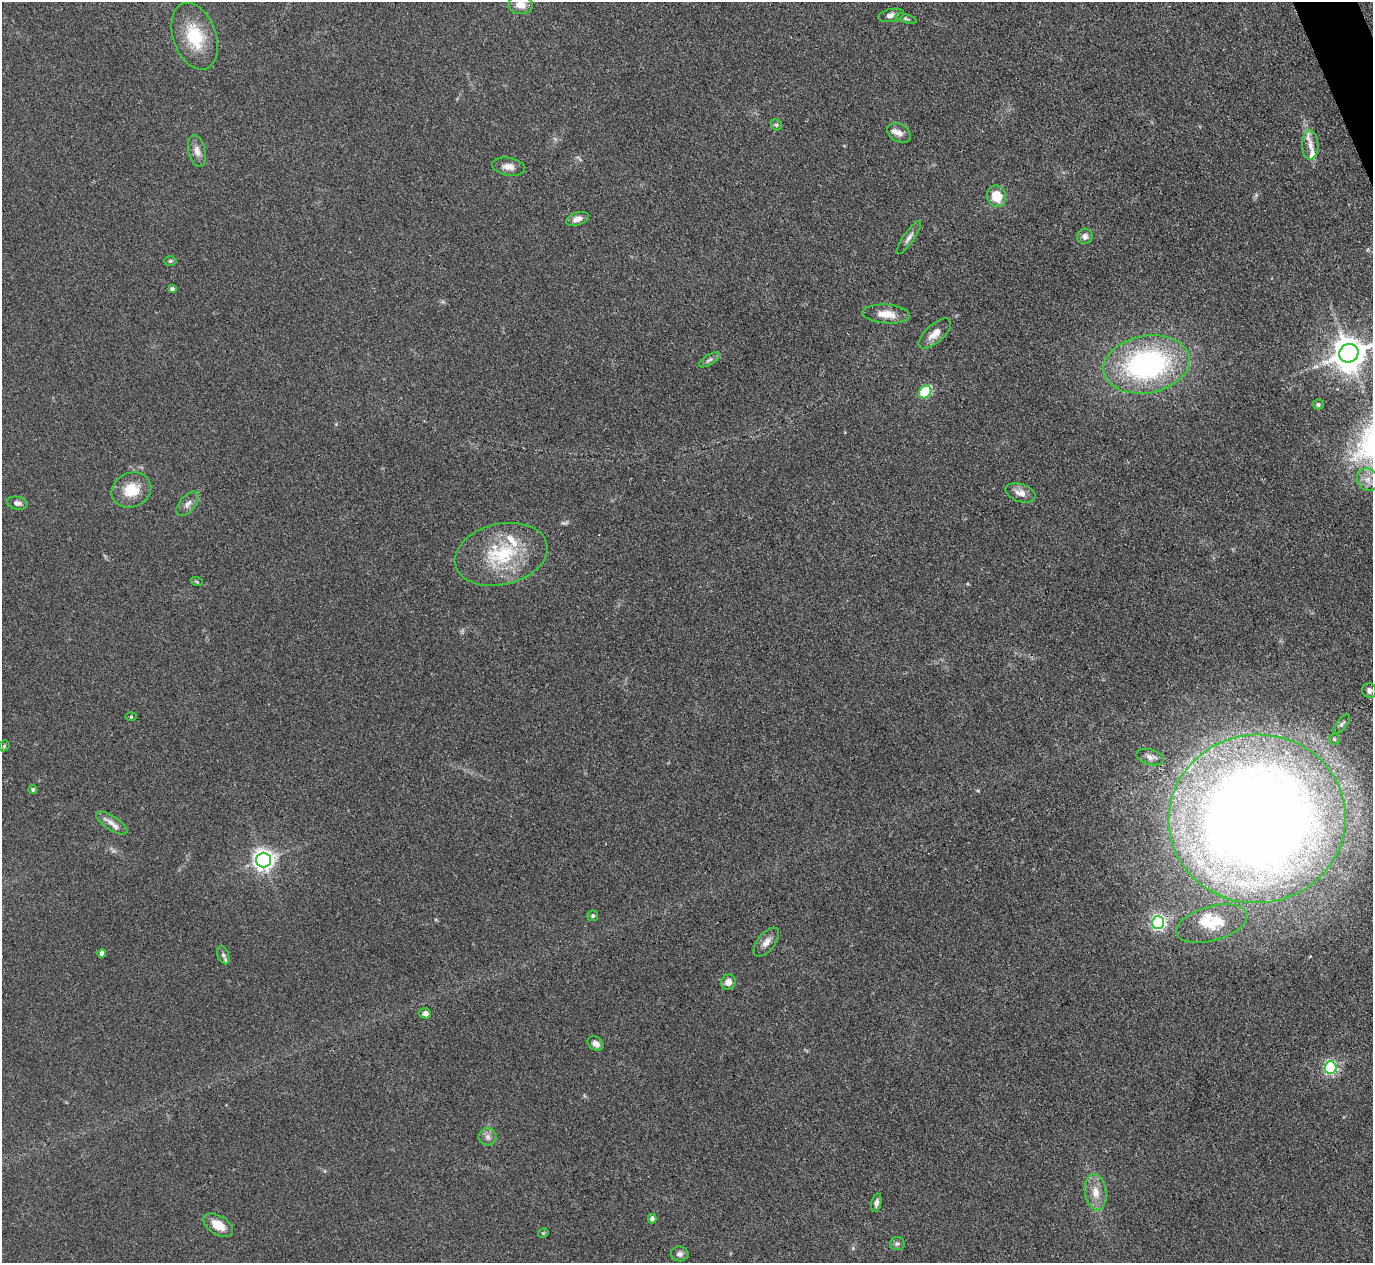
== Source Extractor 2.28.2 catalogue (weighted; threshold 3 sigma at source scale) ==
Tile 10 of 4 x 4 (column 2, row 3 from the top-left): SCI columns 1374-2744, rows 1541-2801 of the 5489 x 5476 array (HDU 1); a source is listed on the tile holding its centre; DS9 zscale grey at full resolution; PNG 1375 x 1265 px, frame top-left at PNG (2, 2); each listed source drawn as its Kron ellipse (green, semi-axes under 4 px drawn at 4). Shown black and unused: <1% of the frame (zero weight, under 3 of 4 exposures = <1% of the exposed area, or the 3 px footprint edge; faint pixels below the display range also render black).
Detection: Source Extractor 2.28.2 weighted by HDU 2 'WHT'; one run over the whole footprint, this tile lists its part. Background 0.114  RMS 0.0067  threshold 0.03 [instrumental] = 3 sigma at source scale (4.5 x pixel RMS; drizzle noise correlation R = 1.50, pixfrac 1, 0.05/0.05 arcsec/px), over >= 5 px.
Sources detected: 62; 5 inside a brighter listed object's ellipse — not listed separately; the other 57 listed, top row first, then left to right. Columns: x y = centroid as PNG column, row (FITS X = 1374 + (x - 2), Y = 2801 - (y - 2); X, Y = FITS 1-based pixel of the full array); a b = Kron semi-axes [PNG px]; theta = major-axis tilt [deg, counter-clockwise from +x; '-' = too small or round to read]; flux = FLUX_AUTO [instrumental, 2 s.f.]
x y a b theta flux
520 5 12 9 -6 7.1
891 15 13 6 12 3.5
906 18 11 4 -17 1.3
195 36 35 21 -70 30
776 125 6 5 - 1.1
899 133 12 9 -31 4.3
1310 145 14 8 -89 5.9
197 151 16 8 -78 4.9
509 167 16 9 -10 5
996 196 11 9 -72 14
577 219 12 6 18 4.5
1085 236 8 7 - 3.2
909 238 20 5 56 3.1
170 261 6 5 - 1.1
172 289 4 4 - 1.6
886 314 23 9 -4 10
935 333 20 9 42 6.7
1349 353 10 9 - 1400
709 360 12 5 32 2
1147 364 44 28 10 150
925 392 7 5 48 53
1318 404 5 5 - 1.2
1368 480 11 10 - 5.6
131 490 20 17 23 17
1021 493 15 9 -18 5.6
17 503 10 6 -10 2.7
188 504 14 8 49 3.9
501 554 47 30 13 50
197 582 6 4 -19 0.81
1369 691 7 7 - 3
131 717 6 4 0 0.67
1342 724 11 5 51 1.8
1334 739 5 5 - 1.1
4 746 6 4 49 0.9
1150 757 14 8 -14 3.6
33 790 4 4 - 1.2
1257 819 89 84 7 1300
112 823 18 7 -33 4.9
263 860 7 7 - 410
593 916 5 5 - 1.1
1158 923 6 6 - 170
1212 924 36 17 16 20
766 942 17 8 51 4.8
102 953 4 4 - 3.3
223 955 9 5 -69 2
728 982 8 7 - 4.8
425 1013 6 5 - 3.4
596 1043 8 6 -35 3.4
1330 1068 6 6 - 110
488 1137 9 8 - 3.2
1096 1192 18 10 -81 9
876 1203 9 5 77 2.6
652 1219 4 4 - 2.5
218 1225 16 9 -31 11
543 1233 5 3 - 0.59
897 1244 7 6 - 1.6
680 1254 9 7 -7 2.5
Isophote crosses this tile's border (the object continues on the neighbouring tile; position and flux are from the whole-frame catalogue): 2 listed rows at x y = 520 5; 1349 353